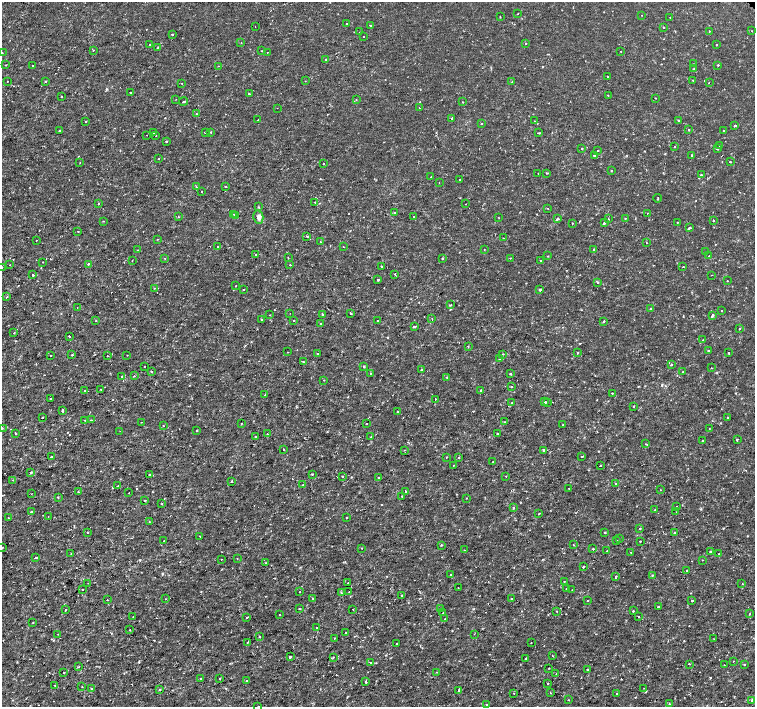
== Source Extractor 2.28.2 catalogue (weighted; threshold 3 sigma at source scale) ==
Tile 7 of 4 x 4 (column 3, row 2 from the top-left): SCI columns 3017-4521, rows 3043-4451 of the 6027 x 6019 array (HDU 1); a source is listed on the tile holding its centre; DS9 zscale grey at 2 x 2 block average (1 PNG px = mean of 2 x 2 image px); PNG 757 x 709 px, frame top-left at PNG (2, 2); each listed source drawn as its Kron ellipse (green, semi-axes under 4 px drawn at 4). Shown black and unused: <1% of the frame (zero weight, under 2 of 3 exposures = <1% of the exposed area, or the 3 px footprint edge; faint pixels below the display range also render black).
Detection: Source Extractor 2.28.2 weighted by HDU 2 'WHT'; one run over the whole footprint, this tile lists its part. Background -9.44e-06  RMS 8.1e-04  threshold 0.00366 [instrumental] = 3 sigma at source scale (4.5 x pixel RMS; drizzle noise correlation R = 1.50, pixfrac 1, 0.0396/0.0396 arcsec/px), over >= 5 px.
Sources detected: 392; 6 cosmic-ray / hot-pixel residue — neither listed nor drawn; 2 inside a brighter listed object's ellipse — not listed separately; the other 384 listed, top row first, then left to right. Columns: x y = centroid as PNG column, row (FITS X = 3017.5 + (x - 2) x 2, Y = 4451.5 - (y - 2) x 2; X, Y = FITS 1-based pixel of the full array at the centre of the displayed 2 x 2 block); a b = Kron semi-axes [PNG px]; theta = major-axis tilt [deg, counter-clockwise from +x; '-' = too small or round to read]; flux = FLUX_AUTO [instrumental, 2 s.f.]
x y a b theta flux
517 14 2 2 - 0.11
642 15 2 2 - 0.097
500 17 2 2 - 0.09
670 17 2 2 - 0.28
347 24 2 2 - 0.11
370 25 2 2 - 0.42
255 27 2 2 - 0.062
664 27 2 2 - 0.18
709 31 2 2 - 0.11
752 31 2 2 - 0.076
360 32 2 2 - 0.068
172 34 2 2 - 0.52
364 36 2 2 - 0.28
241 43 2 2 - 0.08
150 44 2 2 - 0.17
526 44 2 2 - 0.096
716 45 2 2 - 0.15
158 47 2 2 - 0.087
93 50 2 2 - 0.17
261 51 2 2 - 0.082
621 51 2 2 - 0.096
267 52 2 2 - 0.16
2 53 2 2 - 0.079
326 59 2 2 - 0.16
693 64 2 2 - 0.2
6 65 2 2 - 0.079
718 65 2 2 - 0.18
33 66 2 2 - 0.28
218 66 2 2 - 0.064
694 69 2 2 - 0.15
607 76 2 2 - 0.38
693 80 2 2 - 0.12
7 81 2 2 - 0.17
46 81 2 2 - 0.29
305 81 2 2 - 0.089
512 82 2 2 - 0.15
182 83 2 2 - 0.064
709 83 2 2 - 0.091
130 92 2 2 - 0.14
249 94 2 2 - 0.17
608 95 2 2 - 0.085
61 96 2 2 - 0.11
655 98 2 2 - 0.17
176 99 2 2 - 0.092
356 100 2 2 - 0.11
184 101 4 2 - 0.17
463 102 2 2 - 0.21
277 108 2 2 - 0.13
419 108 2 2 - 0.077
196 114 2 2 - 0.097
452 118 2 2 - 0.22
258 119 2 2 - 0.1
679 120 2 2 - 0.15
535 121 2 2 - 0.12
86 122 2 2 - 0.098
481 124 2 2 - 0.12
735 125 2 2 - 0.64
689 130 2 2 - 0.14
724 130 2 2 - 0.1
59 131 2 2 - 0.33
205 132 2 2 - 0.11
210 132 2 2 - 0.096
153 133 2 2 - 2.3
539 133 3 2 - 0.24
147 135 2 2 - 0.065
156 135 2 2 - 0.15
166 141 2 2 - 0.25
719 146 2 2 - 0.11
675 147 2 2 - 0.095
582 148 2 2 - 0.23
717 149 2 2 - 0.48
598 150 2 2 - 0.17
692 155 2 2 - 0.17
594 156 2 2 - 1
159 159 2 2 - 0.12
80 162 2 2 - 0.11
730 162 2 2 - 0.13
323 164 2 2 - 0.13
611 171 2 2 - 0.12
538 173 2 2 - 0.096
547 173 3 2 - 0.15
701 175 2 2 - 0.14
431 177 2 2 - 0.11
459 179 2 2 - 0.14
439 183 2 2 - 0.069
225 186 2 2 - 0.1
196 187 3 2 - 0.094
202 191 2 2 - 0.086
658 198 4 2 - 0.096
315 202 2 2 - 0.11
98 204 2 2 - 0.24
466 204 2 2 - 0.062
258 207 3 2 - 0.11
547 208 2 2 - 0.17
394 212 2 2 - 0.17
647 213 2 2 - 0.071
234 214 2 2 - 0.1
235 216 2 2 - 0.12
178 217 2 2 - 0.13
258 217 6 5 - 0.57
414 217 2 2 - 0.16
499 218 2 2 - 0.063
625 218 2 2 - 0.16
557 219 3 2 - 0.37
609 219 2 2 - 0.11
103 221 2 2 - 0.16
713 221 2 2 - 0.14
677 222 2 2 - 0.085
572 223 2 2 - 0.17
604 223 2 2 - 0.46
690 227 2 2 - 0.22
78 232 2 2 - 0.085
307 236 2 2 - 0.36
503 238 2 2 - 0.16
157 239 2 2 - 0.081
36 240 2 2 - 0.074
320 242 2 2 - 0.24
646 243 2 2 - 0.075
218 246 3 2 - 0.098
343 247 2 2 - 0.1
484 249 2 2 - 0.07
593 249 2 2 - 0.2
138 250 2 2 - 0.058
706 252 2 2 - 0.17
256 255 2 2 - 0.6
548 256 2 2 - 0.093
709 256 2 2 - 0.24
165 258 2 2 - 0.078
288 258 2 2 - 0.094
442 258 2 2 - 0.14
510 258 2 2 - 0.12
132 260 2 2 - 0.069
541 260 2 2 - 0.21
43 262 2 2 - 0.13
88 264 2 2 - 0.3
10 265 2 2 - 0.17
290 265 2 2 - 0.13
382 266 2 2 - 0.3
2 267 2 2 - 0.63
683 267 2 2 - 0.11
395 274 2 2 - 0.29
33 275 2 2 - 0.72
711 275 2 2 - 0.1
378 280 2 2 - 0.4
727 281 2 2 - 0.16
598 282 2 2 - 0.27
236 286 2 2 - 0.14
154 288 2 2 - 0.085
244 289 2 2 - 0.11
540 290 2 2 - 0.34
7 297 2 2 - 0.17
450 305 2 2 - 0.2
77 307 2 2 - 0.053
650 309 2 2 - 0.51
721 311 2 2 - 0.12
290 313 2 2 - 0.059
351 313 2 2 - 0.21
322 314 2 2 - 0.22
270 315 2 2 - 0.077
712 315 3 2 - 0.36
261 319 2 2 - 0.093
432 319 2 2 - 0.086
96 320 2 2 - 0.1
294 320 2 2 - 0.14
378 321 2 2 - 0.12
604 321 3 2 - 0.19
321 323 2 2 - 0.097
415 326 3 2 - 0.25
739 329 2 2 - 0.43
14 333 2 2 - 0.093
69 336 2 2 - 0.21
703 340 2 2 - 0.12
468 346 2 2 - 0.12
708 351 2 2 - 0.17
288 352 2 2 - 0.09
577 352 2 2 - 0.11
318 353 2 2 - 0.14
728 353 2 2 - 0.24
503 354 2 2 - 0.19
51 355 2 2 - 0.091
72 355 2 2 - 0.14
107 355 2 2 - 0.073
127 355 2 2 - 0.094
500 358 2 2 - 0.13
303 362 2 2 - 0.21
671 365 2 2 - 0.24
144 366 2 2 - 0.1
364 367 2 2 - 0.54
711 368 2 2 - 0.1
422 369 2 2 - 0.14
151 371 2 2 - 0.33
683 372 2 2 - 0.31
370 373 2 2 - 0.11
510 374 2 2 - 0.29
122 376 2 2 - 0.13
134 376 2 2 - 0.095
447 377 2 2 - 0.17
324 380 2 2 - 0.078
511 387 2 2 - 0.11
101 390 2 2 - 0.091
481 390 2 2 - 0.25
84 391 2 2 - 0.098
612 393 2 2 - 0.17
265 395 2 2 - 0.22
50 399 2 2 - 0.1
435 399 2 2 - 0.24
545 402 2 2 - 0.31
547 402 2 2 - 0.11
511 403 2 2 - 0.2
634 406 2 2 - 0.12
62 411 2 2 - 0.67
398 412 2 2 - 0.29
42 417 2 2 - 0.41
728 418 2 2 - 0.25
85 420 2 2 - 0.12
91 420 3 2 - 0.11
141 422 2 2 - 0.067
505 422 2 2 - 0.15
241 423 2 2 - 0.12
367 423 2 2 - 0.074
163 425 2 2 - 0.1
562 425 2 2 - 0.068
2 428 3 2 - 0.14
709 429 2 2 - 0.09
120 431 2 2 - 0.17
197 431 2 2 - 0.55
15 433 2 2 - 0.32
267 434 3 2 - 0.085
498 434 2 2 - 0.31
255 437 2 2 - 0.22
370 437 2 2 - 0.093
737 439 2 2 - 0.18
702 440 3 2 - 0.12
646 444 2 2 - 0.11
283 450 2 2 - 0.095
404 450 2 2 - 0.094
543 450 2 2 - 0.36
51 456 2 2 - 0.63
582 456 2 2 - 0.17
446 457 2 2 - 0.12
459 457 2 2 - 0.18
493 462 2 2 - 0.47
454 465 2 2 - 0.11
601 465 2 2 - 0.15
31 472 2 2 - 0.3
312 474 2 2 - 0.15
149 475 2 2 - 0.24
343 476 2 2 - 0.22
506 476 2 2 - 0.1
378 477 2 2 - 0.2
13 480 2 2 - 0.087
232 481 3 2 - 0.12
616 484 2 2 - 0.28
303 485 2 2 - 0.082
118 486 2 2 - 0.27
569 489 2 2 - 0.19
660 490 2 2 - 0.08
405 491 2 2 - 0.22
78 492 3 2 - 0.17
129 493 2 2 - 0.083
31 494 2 2 - 0.078
402 496 2 2 - 0.15
58 497 3 2 - 0.11
466 498 2 2 - 0.083
145 501 2 2 - 0.19
161 504 2 2 - 0.081
676 506 2 2 - 0.076
513 507 2 2 - 0.18
655 510 2 2 - 0.14
31 512 3 2 - 0.11
676 512 2 2 - 0.079
539 514 2 2 - 0.22
48 517 2 2 - 0.096
346 517 2 2 - 0.14
8 518 2 2 - 0.2
149 522 2 2 - 0.11
640 529 2 2 - 0.25
605 532 2 2 - 0.16
88 533 2 2 - 0.19
675 533 2 2 - 0.21
200 536 2 2 - 0.14
620 539 2 2 - 0.098
164 541 2 2 - 0.089
617 541 2 2 - 0.21
640 541 2 2 - 0.17
441 545 3 2 - 0.14
573 545 2 2 - 0.12
2 548 2 2 - 0.54
362 548 2 2 - 0.075
593 549 2 2 - 0.29
464 550 2 2 - 0.059
607 551 2 2 - 0.12
631 552 2 2 - 0.14
711 552 2 2 - 0.3
71 554 2 2 - 0.17
719 554 2 2 - 0.088
36 558 2 2 - 0.31
221 559 2 2 - 0.16
237 559 2 2 - 0.16
702 560 2 2 - 0.093
265 563 2 2 - 0.18
583 567 2 2 - 0.35
687 571 2 2 - 0.84
451 574 2 2 - 0.13
652 575 2 2 - 0.12
616 576 2 2 - 0.11
564 582 2 2 - 0.12
88 583 2 2 - 0.075
348 583 2 2 - 0.12
742 584 2 2 - 0.19
458 588 2 2 - 0.094
566 589 2 2 - 0.47
83 590 2 2 - 0.14
572 590 2 2 - 0.06
349 591 2 2 - 0.063
300 592 2 2 - 0.065
341 592 3 2 - 0.23
402 596 2 2 - 0.15
312 598 2 2 - 0.095
511 598 2 2 - 0.15
165 599 2 2 - 0.069
107 600 2 2 - 0.085
588 601 2 2 - 0.24
692 601 2 2 - 0.25
658 606 2 2 - 0.29
441 608 2 2 - 0.41
299 609 2 2 - 0.13
353 609 2 2 - 0.13
65 610 2 2 - 0.29
633 611 2 2 - 0.21
557 612 2 2 - 0.084
443 613 2 2 - 0.16
749 614 2 2 - 0.12
279 615 2 2 - 0.079
133 617 2 2 - 0.13
247 617 2 2 - 0.16
638 617 2 2 - 0.13
444 619 2 2 - 0.079
33 623 2 2 - 0.086
317 628 2 2 - 0.37
130 630 2 2 - 0.13
346 633 2 2 - 0.084
58 634 2 2 - 0.08
474 634 2 2 - 0.067
260 637 2 2 - 0.14
334 638 2 2 - 0.13
714 639 2 2 - 0.079
247 642 2 2 - 0.31
396 643 2 2 - 0.25
531 643 2 2 - 0.11
553 656 2 2 - 0.12
290 657 2 2 - 0.76
333 657 2 2 - 0.16
526 658 2 2 - 0.38
733 661 2 2 - 0.067
370 662 3 2 - 0.27
689 664 2 2 - 0.12
744 664 2 2 - 0.12
724 665 2 2 - 0.064
78 667 3 2 - 0.12
549 668 2 2 - 0.09
587 669 2 2 - 0.4
437 672 2 2 - 0.086
64 673 2 2 - 0.11
556 673 2 2 - 0.11
201 679 2 2 - 0.18
220 679 2 2 - 0.081
246 681 2 2 - 0.08
366 682 2 2 - 0.55
548 683 2 2 - 0.43
55 685 2 2 - 0.096
82 687 2 2 - 0.082
91 688 2 2 - 0.34
644 688 2 2 - 0.069
160 690 2 2 - 0.14
459 690 4 2 - 0.3
514 693 2 2 - 0.092
550 693 2 2 - 0.13
617 694 2 2 - 0.51
568 700 2 2 - 0.14
752 700 3 2 - 0.14
670 704 3 2 - 0.13
486 705 2 2 - 0.22
258 706 2 2 - 0.067
Isophote crosses this tile's border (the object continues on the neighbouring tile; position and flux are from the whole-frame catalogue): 4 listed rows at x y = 2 267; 2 428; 2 548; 258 706
Diffuse or blended objects may show on this block-average render without a row.